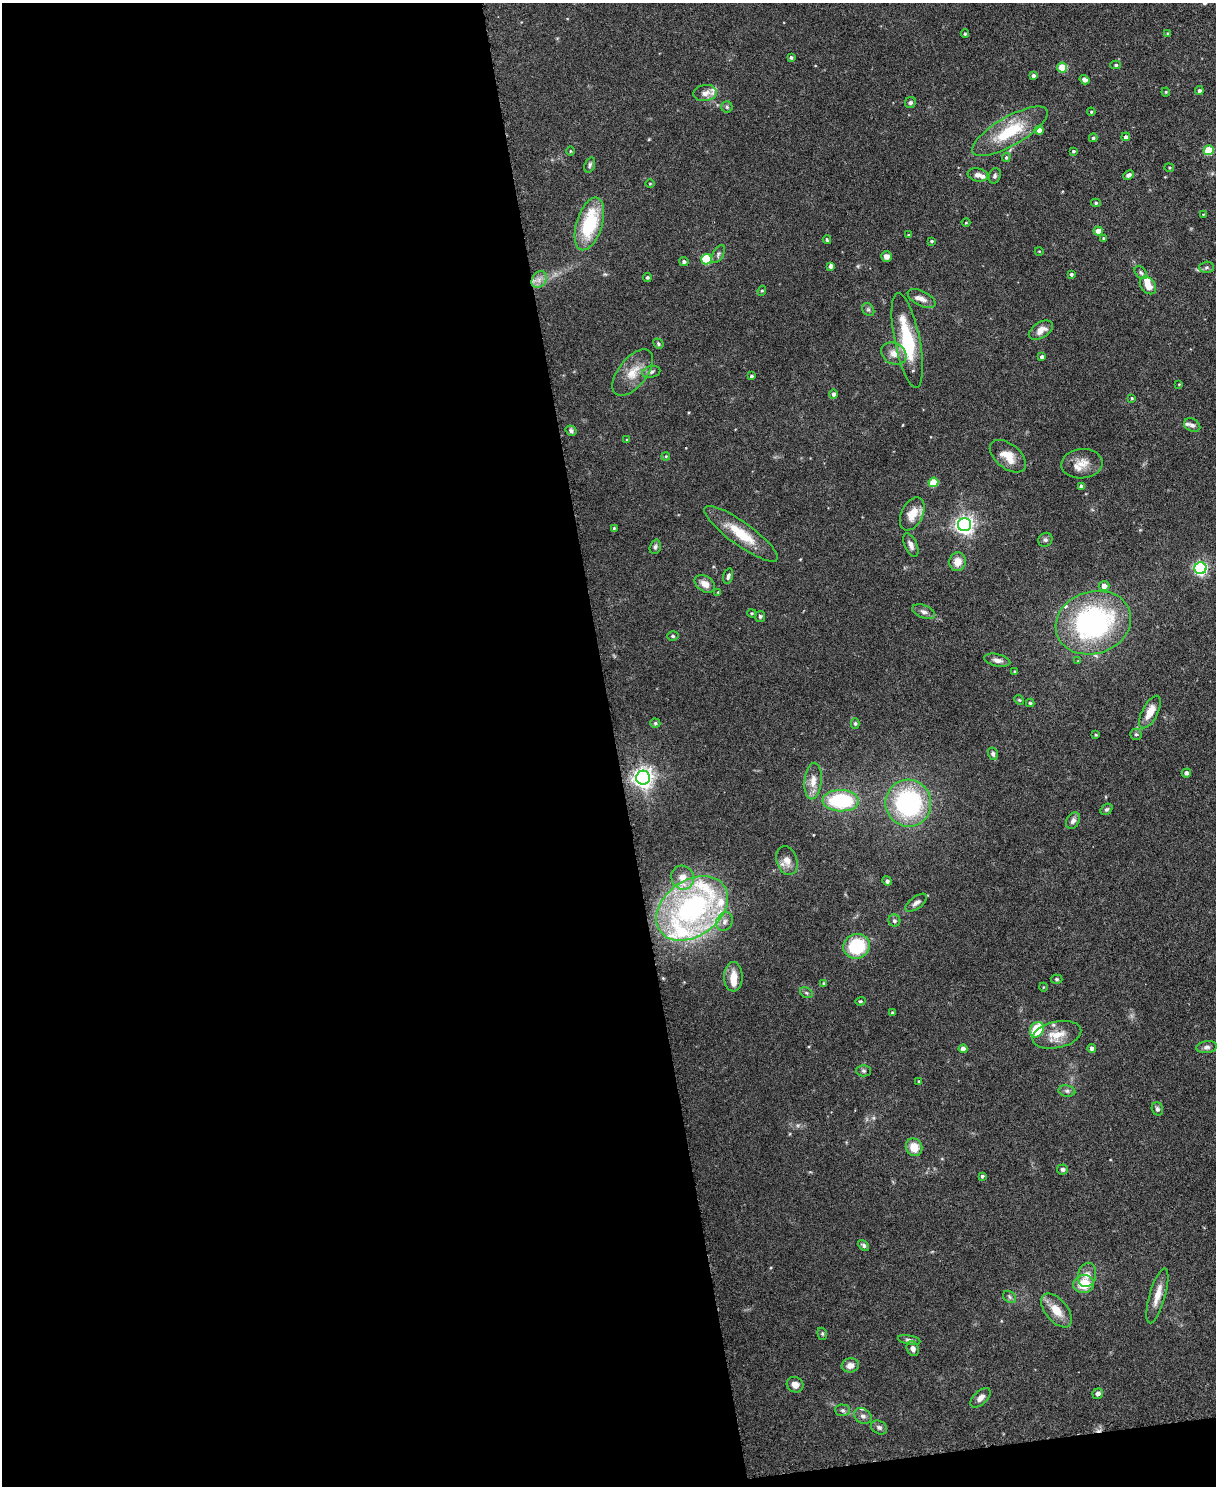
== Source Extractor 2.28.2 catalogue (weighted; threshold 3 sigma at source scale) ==
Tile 9 of 4 x 3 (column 1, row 3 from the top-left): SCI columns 3-1216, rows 135-1618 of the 4863 x 4840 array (HDU 1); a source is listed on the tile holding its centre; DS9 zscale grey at full resolution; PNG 1218 x 1488 px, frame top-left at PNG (2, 3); each listed source drawn as its Kron ellipse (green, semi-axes under 4 px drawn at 4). Shown black and unused: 52% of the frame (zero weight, under 3 of 6 exposures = <1% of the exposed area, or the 3 px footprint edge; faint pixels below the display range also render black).
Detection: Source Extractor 2.28.2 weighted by HDU 2 'WHT'; one run over the whole footprint, this tile lists its part. Background 0.124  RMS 0.0043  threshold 0.0176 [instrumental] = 3 sigma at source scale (4.09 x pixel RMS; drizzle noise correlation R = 1.36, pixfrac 0.8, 0.05/0.05 arcsec/px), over >= 5 px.
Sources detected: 161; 12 inside a brighter listed object's ellipse — not listed separately; the other 149 listed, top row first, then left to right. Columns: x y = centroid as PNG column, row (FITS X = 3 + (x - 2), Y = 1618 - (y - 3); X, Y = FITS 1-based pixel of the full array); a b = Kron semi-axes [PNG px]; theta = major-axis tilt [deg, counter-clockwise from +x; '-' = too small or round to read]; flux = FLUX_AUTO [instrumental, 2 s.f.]
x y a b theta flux
1168 33 3 3 - 0.61
965 34 4 3 - 0.63
791 57 4 4 - 0.69
1116 65 5 4 - 0.69
1062 68 5 5 - 12
1033 75 4 4 - 0.9
1084 80 5 4 - 1.4
1199 91 4 4 - 0.98
1166 92 4 4 - 0.45
705 93 12 8 8 2.7
910 102 6 5 - 0.85
727 107 5 5 - 0.75
1091 112 4 4 - 0.45
1039 130 4 4 - 2.9
1010 131 43 14 30 20
1126 137 4 4 - 1.2
1093 138 4 4 - 0.64
1209 150 5 5 - 13
570 151 5 3 - 0.4
1073 151 3 3 - 0.51
1006 157 5 4 - 0.59
590 165 8 5 69 0.91
1169 168 5 3 - 0.37
978 175 10 6 -10 2.1
1128 175 5 4 - 1.1
995 176 8 5 72 0.89
650 184 5 3 - 0.33
1096 203 5 4 - 0.59
1203 214 4 2 - 0.25
966 223 4 3 - 0.32
589 224 27 13 72 25
1098 231 4 4 - 3.2
908 235 4 3 - 0.43
1104 238 4 4 - 0.69
827 240 4 3 - 0.49
931 241 3 3 - 0.54
1039 251 4 3 - 0.28
718 254 10 5 59 1.1
886 256 5 5 - 2.1
706 259 5 5 - 22
684 262 4 4 - 0.93
831 266 4 4 - 1.6
1207 267 7 5 2 0.91
1141 272 7 5 -50 0.84
1071 274 3 3 - 0.7
647 277 4 4 - 0.69
539 280 9 7 55 2.4
1148 285 10 7 -54 4.5
762 291 5 4 - 0.5
922 299 15 7 -28 2.5
868 309 7 5 -53 0.87
1041 330 13 7 31 3.7
907 340 48 12 -79 24
658 344 5 4 - 0.61
894 354 13 10 -30 3.9
1042 357 4 4 - 1.1
651 372 9 6 12 1.3
633 373 27 14 52 7.7
751 376 4 4 - 0.62
1179 384 3 3 - 0.32
833 394 4 4 - 1.1
1132 398 4 3 - 0.39
1192 425 8 6 -28 1.3
571 431 6 5 - 1
627 440 4 3 - 0.37
666 456 4 3 - 0.36
1008 456 21 12 -39 6.5
1082 464 20 14 5 5.4
933 482 5 5 - 13
1081 486 4 4 - 1.4
912 514 17 10 64 5.8
964 525 6 6 - 200
614 528 3 3 - 0.4
741 534 44 11 -36 13
1045 540 7 6 - 0.98
911 545 12 6 -65 2
655 547 7 5 71 0.93
957 562 9 8 - 4.1
1200 568 6 6 - 83
728 576 8 4 75 1.1
705 584 11 7 -34 3.2
1104 586 5 5 - 3
718 592 4 4 - 0.35
924 612 12 6 -22 1.6
752 613 4 3 - 0.46
760 616 5 5 - 0.7
1093 623 38 31 18 83
673 636 5 5 - 0.63
997 660 13 6 -13 2
1078 661 3 3 - 0.3
1015 671 4 3 - 0.42
1019 700 5 4 - 0.46
1030 703 4 4 - 0.58
1150 712 18 8 62 5.8
655 723 5 4 - 0.78
855 723 5 4 - 0.68
1136 734 5 5 - 0.81
1096 735 3 3 - 0.47
993 754 6 5 - 0.92
1186 773 5 4 - 1.4
643 778 7 7 - 240
813 781 18 8 85 4.2
841 801 18 10 -1 31
908 803 23 23 - 56
1106 809 6 5 - 0.75
1073 821 9 6 56 1.6
787 861 15 10 -72 3.4
683 878 12 11 - 5.4
887 881 5 4 - 1
916 903 13 6 36 1.7
692 908 39 28 36 79
894 921 6 6 - 1
724 922 10 8 65 2.1
857 946 13 12 - 22
733 977 15 9 88 5.3
1057 979 6 4 -4 0.65
824 983 4 3 - 0.47
1043 987 4 3 - 0.3
806 993 7 5 -31 0.72
860 1001 5 4 - 0.54
892 1013 4 3 - 0.73
1037 1030 8 6 62 15
1057 1035 25 13 12 7.6
1207 1047 10 6 6 1.4
1092 1048 4 4 - 1.4
963 1049 4 4 - 2.7
863 1071 7 5 -1 0.94
919 1081 4 3 - 0.38
1067 1091 8 5 -9 1.1
1157 1109 7 5 -71 1.2
914 1147 9 8 - 6.2
1063 1169 5 5 - 0.97
982 1176 4 4 - 0.67
864 1245 6 4 -44 0.79
1087 1275 12 9 77 3.1
1084 1284 10 9 - 9.7
1157 1296 28 8 74 5.1
1009 1297 7 5 -38 0.83
1057 1310 20 11 -50 6.5
822 1334 6 4 -71 0.57
909 1340 11 4 -10 1.1
913 1349 8 6 -67 1.6
850 1365 8 7 - 2.8
795 1385 8 7 - 2.6
1098 1394 5 5 - 1.5
981 1398 12 6 44 2.1
843 1410 7 5 -1 0.98
863 1416 9 7 -34 1.6
879 1427 8 6 -31 1.2